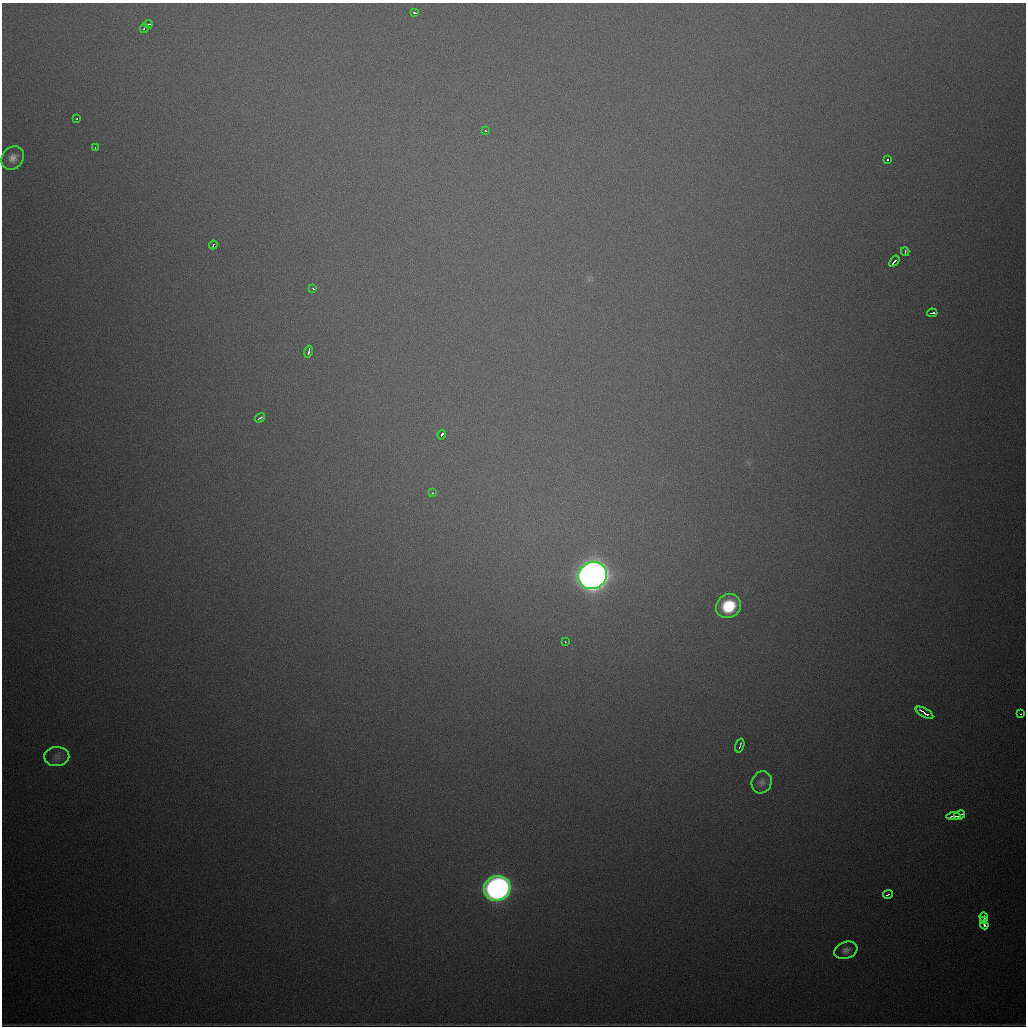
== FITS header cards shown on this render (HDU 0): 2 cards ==
NAXIS1  =                 1024
NAXIS2  =                 1024

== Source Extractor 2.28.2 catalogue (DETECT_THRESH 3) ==
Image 1024 x 1024 px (HDU 0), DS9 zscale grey, 1 PNG px = 1 image px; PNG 1028 x 1028 px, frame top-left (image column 1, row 1024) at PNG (2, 3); each listed source drawn as its Kron ellipse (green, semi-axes under 4 px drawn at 4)
Background 908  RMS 25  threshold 75.2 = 3 sigma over >= 5 px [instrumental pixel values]
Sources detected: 33; all 33 listed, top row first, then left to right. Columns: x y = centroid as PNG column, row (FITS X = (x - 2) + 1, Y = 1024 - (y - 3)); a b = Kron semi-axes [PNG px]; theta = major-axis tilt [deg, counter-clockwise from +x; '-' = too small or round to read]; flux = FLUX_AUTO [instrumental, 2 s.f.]
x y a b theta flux
415 13 4 3 - 3.2e+03
149 24 4 2 - 3.5e+03
144 28 5 2 - 3.5e+03
77 118 3 2 - 3.6e+03
485 130 3 2 - 2.4e+03
95 148 3 2 - 4.6e+03
13 158 13 10 53 1.4e+04
888 159 3 3 - 6.9e+03
213 245 4 2 - 3.1e+03
905 252 4 2 - 3.0e+03
894 261 6 3 53 1.2e+04
313 289 3 2 - 3.8e+03
932 313 5 3 - 8.0e+03
309 351 6 3 76 6.1e+03
260 418 5 2 - 3.7e+03
441 435 5 3 - 1.8e+04
432 493 3 2 - 2.1e+03
592 575 14 13 - 3.3e+06
728 606 13 11 33 8.6e+04
565 642 3 2 - 1.5e+03
925 713 10 3 -30 1.9e+04
1021 714 3 2 - 9.7e+03
740 746 7 2 72 3.3e+03
57 757 12 9 2 1.0e+04
762 782 11 9 63 9.0e+03
959 815 6 3 28 7.2e+03
953 816 7 2 5 6.0e+03
497 888 13 12 - 1.1e+06
888 895 5 2 - 5.1e+03
984 917 4 2 - 3.5e+03
983 921 4 2 - 4.6e+03
984 925 4 3 - 7.0e+03
846 950 12 8 19 9.6e+03